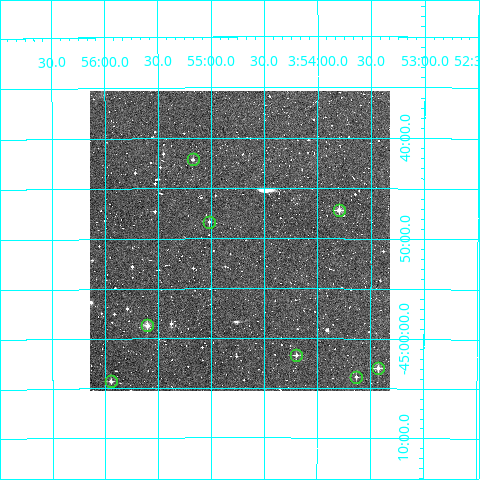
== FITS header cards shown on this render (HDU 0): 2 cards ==
NAXIS1  =                  300
NAXIS2  =                  300

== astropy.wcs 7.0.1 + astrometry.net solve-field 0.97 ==
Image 300 x 300 px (HDU 0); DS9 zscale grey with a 90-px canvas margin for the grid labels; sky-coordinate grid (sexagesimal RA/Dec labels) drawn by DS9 from the SOLVED WCS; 8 Tycho-2 reference stars matched to detected sources circled (green)
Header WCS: RA---TAN/DEC--TAN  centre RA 03:54:44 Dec -44:50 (58.68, -44.84 deg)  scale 6 arcsec/px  FOV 30.0' x 30.0'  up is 0 deg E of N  parity normal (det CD < 0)
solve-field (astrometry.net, Tycho-2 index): VERIFIED the header's WCS against the Tycho-2 star catalogue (verified at 2 index scales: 7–8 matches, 0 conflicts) and refined it, rather than solving blind
Solved WCS: RA---TAN-SIP/DEC--TAN-SIP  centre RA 03:54:44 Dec -44:50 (58.68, -44.84 deg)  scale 6.01 arcsec/px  FOV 30.0' x 29.9'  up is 0 deg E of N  parity normal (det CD < 0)
The solver's refit moves the header's centre by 0.78 arcsec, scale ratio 1.001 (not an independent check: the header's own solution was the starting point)
Tycho-2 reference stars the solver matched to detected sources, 8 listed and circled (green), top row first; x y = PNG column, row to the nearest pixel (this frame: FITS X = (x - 90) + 1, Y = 300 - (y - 91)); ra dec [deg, ICRS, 3 dp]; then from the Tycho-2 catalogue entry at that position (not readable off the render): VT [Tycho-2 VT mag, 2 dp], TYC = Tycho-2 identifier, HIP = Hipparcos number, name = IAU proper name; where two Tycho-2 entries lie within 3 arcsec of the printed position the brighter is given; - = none
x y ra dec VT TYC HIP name
193 159 58.793 -44.702 11.43 7576-1841-1 - -
339 210 58.450 -44.786 10.24 7576-1838-1 - -
209 222 58.754 -44.806 11.73 7576-1845-1 - -
147 325 58.901 -44.978 10.63 7576-2181-1 - -
296 355 58.549 -45.028 11.70 8067-683-1 - -
378 368 58.356 -45.049 11.00 8067-1201-1 - -
356 377 58.408 -45.064 12.29 8067-2275-1 - -
111 381 58.987 -45.071 11.48 8067-142-1 - -